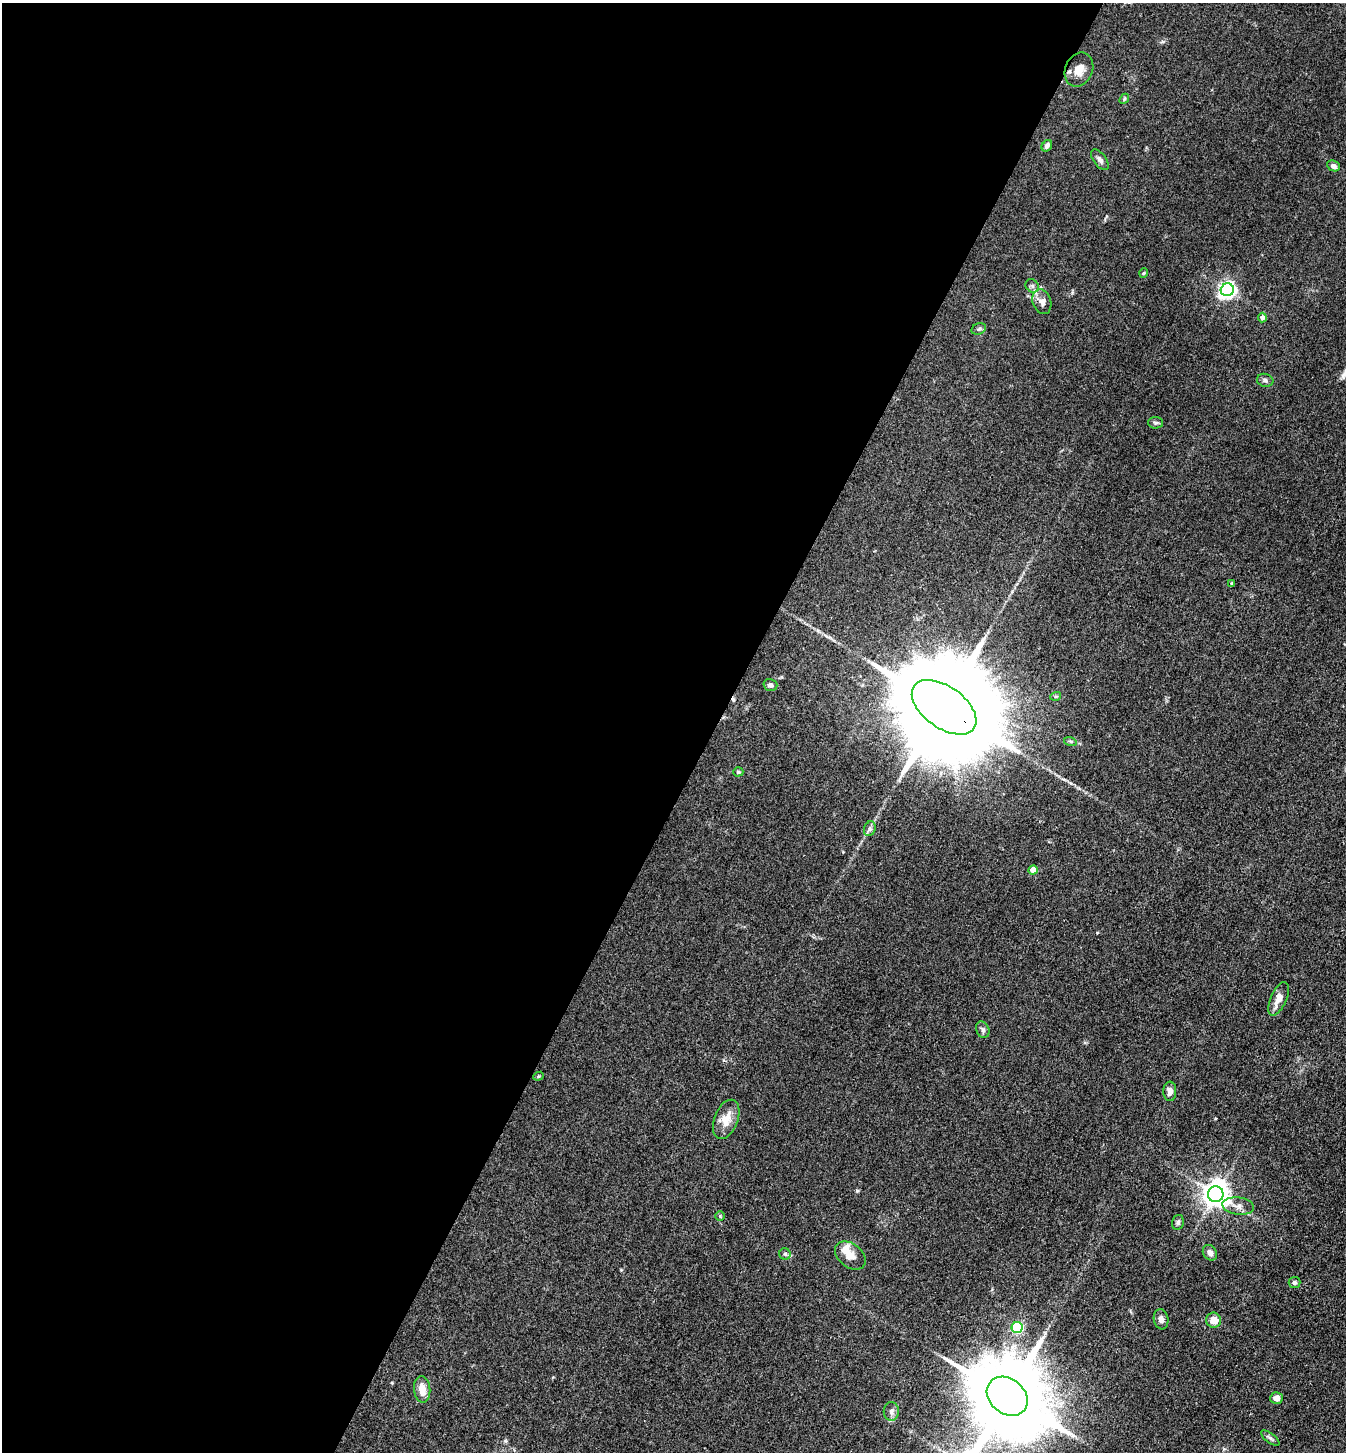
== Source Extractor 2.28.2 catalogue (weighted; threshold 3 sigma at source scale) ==
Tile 5 of 4 x 4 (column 1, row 2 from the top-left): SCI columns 288-1631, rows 2903-4352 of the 5811 x 5804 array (HDU 1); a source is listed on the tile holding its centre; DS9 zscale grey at full resolution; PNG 1348 x 1454 px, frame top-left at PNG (2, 3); each listed source drawn as its Kron ellipse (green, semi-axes under 4 px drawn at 4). Shown black and unused: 53% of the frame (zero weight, under 3 of 4 exposures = <1% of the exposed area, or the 3 px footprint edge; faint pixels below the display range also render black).
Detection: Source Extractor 2.28.2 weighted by HDU 2 'WHT'; one run over the whole footprint, this tile lists its part. Background 0.0742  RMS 0.0062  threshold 0.0277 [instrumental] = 3 sigma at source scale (4.5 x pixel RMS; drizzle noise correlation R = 1.50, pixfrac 1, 0.05/0.05 arcsec/px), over >= 5 px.
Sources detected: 45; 2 inside a brighter object's white glare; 1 cosmic-ray / hot-pixel residue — neither listed nor drawn; the other 42 listed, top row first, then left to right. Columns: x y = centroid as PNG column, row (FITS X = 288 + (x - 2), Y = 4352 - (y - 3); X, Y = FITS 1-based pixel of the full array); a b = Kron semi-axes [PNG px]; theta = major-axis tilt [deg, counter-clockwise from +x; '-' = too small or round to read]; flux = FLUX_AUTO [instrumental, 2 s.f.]
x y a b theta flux
1079 70 17 13 67 7.5
1124 99 5 4 - 0.89
1047 146 6 5 - 2.2
1100 160 12 6 -53 2.4
1333 166 6 5 - 2.4
1144 273 5 3 - 0.52
1032 286 7 6 - 1.5
1227 290 7 6 - 210
1042 302 13 9 -73 4
1262 317 5 4 - 2.4
979 329 7 5 23 1.2
1265 380 8 6 -13 1.6
1155 423 7 5 -2 1.3
1231 583 4 3 - 0.53
770 685 7 6 - 1.8
1056 696 5 3 - 0.67
944 707 37 21 -36 24000
1070 741 6 4 -18 0.86
738 772 5 4 - 0.92
870 829 7 5 70 1.6
1033 870 4 4 - 10
1279 999 18 8 66 6.2
983 1030 8 6 -69 1.7
538 1076 5 4 - 0.74
1170 1091 10 6 88 3.7
726 1119 20 11 68 9.1
1216 1194 8 8 - 680
1238 1206 16 8 -8 4.3
720 1216 5 5 - 0.73
1178 1222 7 5 75 1.4
1210 1253 8 6 -57 2.9
785 1254 6 5 - 1.1
850 1256 17 12 -38 6.7
1295 1282 6 5 - 1.6
1161 1319 10 7 -80 3
1214 1320 8 7 - 6.7
1017 1327 5 5 - 54
422 1389 13 8 -84 7
1007 1396 22 17 -40 9100
1277 1398 6 6 - 4.1
891 1411 9 7 -88 2.7
1270 1438 11 4 -37 1.7
Overlapping masked pixels (flux is a lower limit): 2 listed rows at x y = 1079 70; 944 707